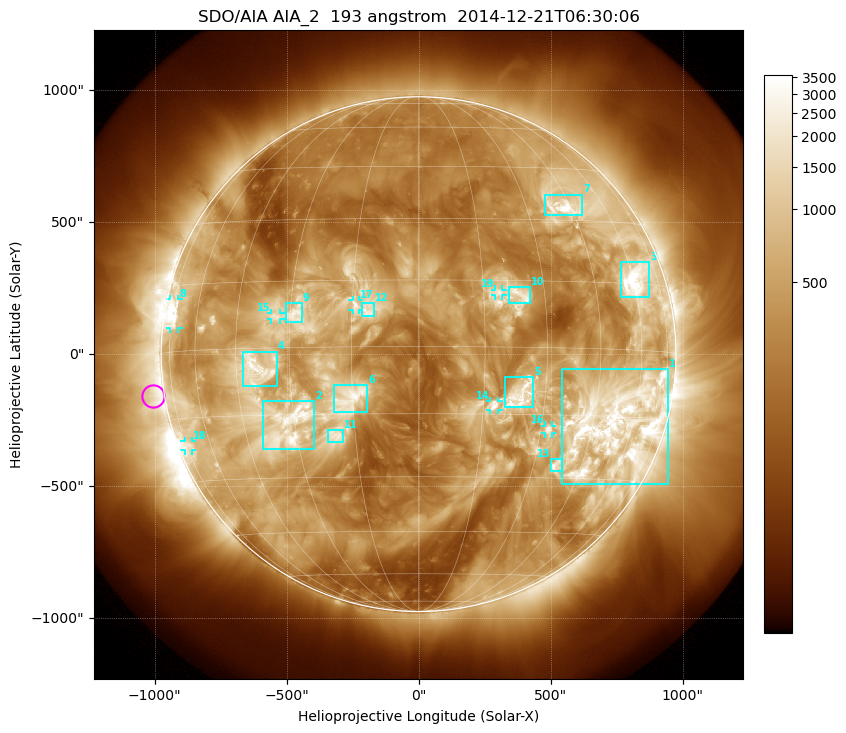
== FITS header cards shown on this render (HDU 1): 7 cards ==
TELESCOP= 'SDO/AIA'
INSTRUME= 'AIA_2'
WAVELNTH=                  193
WAVEUNIT= 'angstrom'
DATE-OBS= '2014-12-21T06:30:06.84'
CTYPE1  = 'HPLN-TAN'
CTYPE2  = 'HPLT-TAN'

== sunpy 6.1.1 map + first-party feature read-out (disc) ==
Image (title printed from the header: SDO/AIA AIA_2  193 angstrom  2014-12-21T06:30:06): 1024 x 1024 px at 2.4 arcsec/px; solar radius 975 arcsec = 406 px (full disc in frame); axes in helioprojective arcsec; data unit not stated in the header (colour bar unlabelled)
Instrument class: DISC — disc imager (sunpy class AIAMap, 193 A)
Bright regions (active regions / flare kernels): reference = the median radial profile (limb darkening/brightening removed); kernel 9 px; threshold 5 sigma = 1212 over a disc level ~343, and >= 1.15x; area >= 12 px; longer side >= 10 px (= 24 arcsec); searched inside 0.97 R_sun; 19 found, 19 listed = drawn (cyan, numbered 1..; 7 of them under ~33 arcsec drawn as corner ticks so the feature stays visible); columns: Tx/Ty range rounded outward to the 5 arcsec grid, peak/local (2 s.f.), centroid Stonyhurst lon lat
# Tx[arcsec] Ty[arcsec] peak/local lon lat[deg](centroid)
1 540..945 -495..-55 13 +53 -17
2 -590..-395 -360..-175 12 -32 -17
3 765..875 215..350 13 +61 +16
4 -665..-535 -125..10 10 -39 -5
5 325..435 -205..-85 7.5 +24 -11
6 -325..-195 -220..-115 6.8 -15 -11
7 475..620 525..605 12 +42 +33
8 -940..-910 95..210 10 -73 +8
9 -505..-440 120..195 6.7 -29 +7
10 340..425 195..255 6.9 +24 +12
11 -345..-285 -330..-285 5.5 -20 -20
12 -215..-170 145..195 5.5 -11 +8
13 500..545 -445..-395 6.9 +37 -27
14 270..305 -210..-175 5.9 +18 -13
15 -560..-520 130..155 7 -34 +7
16 480..505 -300..-270 9 +32 -18
17 -250..-225 165..205 4.9 -14 +9
18 -885..-860 -365..-325 4.5 -73 -21
19 290..320 220..245 4.4 +19 +12
Off-limb structures (1.02-1.3 R_sun): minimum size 162 px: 5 found; the strongest spans PA ~65..125 deg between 1.02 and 1.3 R_sun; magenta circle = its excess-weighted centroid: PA ~100 deg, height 1.04 R_sun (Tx ~-1005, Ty ~-160 arcsec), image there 2.7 x the reference